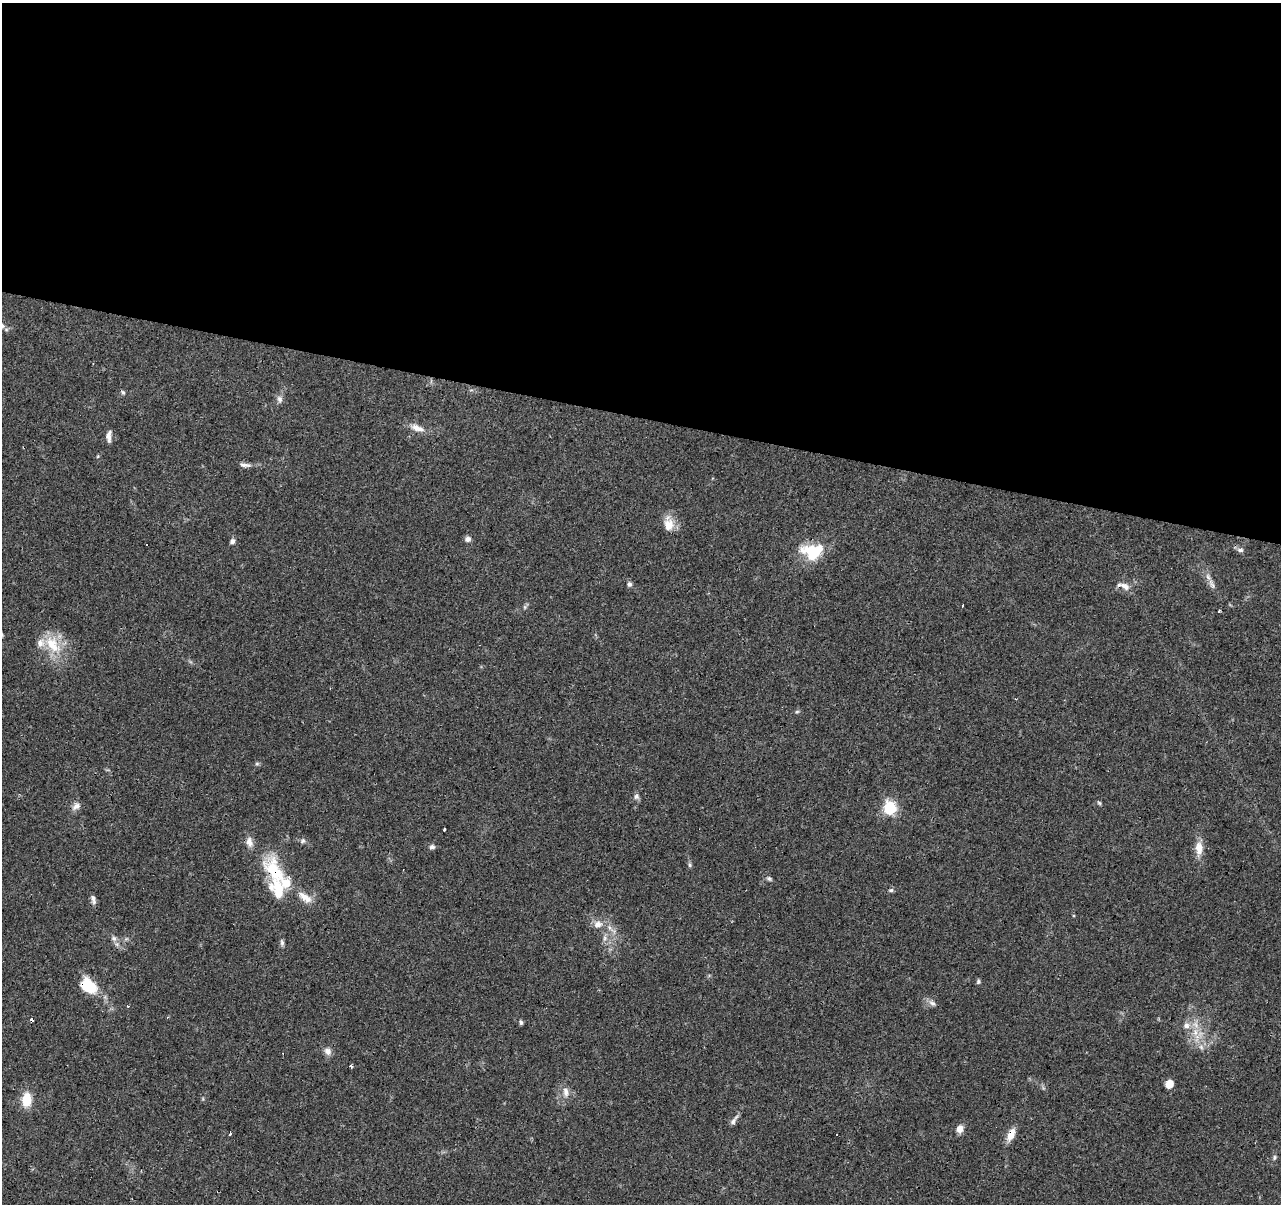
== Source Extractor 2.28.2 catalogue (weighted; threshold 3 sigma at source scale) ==
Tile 3 of 4 x 4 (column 3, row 1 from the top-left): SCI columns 2561-3839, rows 3825-5026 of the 5122 x 5305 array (HDU 1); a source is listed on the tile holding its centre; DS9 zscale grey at full resolution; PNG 1283 x 1206 px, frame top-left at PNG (2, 3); no overlay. Shown black and unused: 35% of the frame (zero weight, under 3 of 4 exposures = <1% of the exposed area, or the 3 px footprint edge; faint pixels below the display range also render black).
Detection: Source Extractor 2.28.2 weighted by HDU 2 'WHT'; one run over the whole footprint, this tile lists its part. Background 0.0456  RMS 0.0046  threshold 0.0206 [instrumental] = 3 sigma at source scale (4.5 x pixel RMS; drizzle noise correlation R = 1.50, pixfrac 1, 0.0396/0.0396 arcsec/px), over >= 5 px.
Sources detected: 65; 6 cosmic-ray / hot-pixel residue — not listed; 4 inside a brighter listed object's ellipse — not listed separately; the other 55 listed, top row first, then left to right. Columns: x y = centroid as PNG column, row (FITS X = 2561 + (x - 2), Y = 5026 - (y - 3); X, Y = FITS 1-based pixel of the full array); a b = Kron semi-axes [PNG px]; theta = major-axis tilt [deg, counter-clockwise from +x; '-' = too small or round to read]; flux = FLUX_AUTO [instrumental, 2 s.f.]
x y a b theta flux
2 326 7 6 - 1.1
123 392 6 5 - 0.71
280 399 8 7 - 1.7
417 428 18 8 -20 4.1
109 436 15 6 89 2.3
98 456 5 3 - 0.4
245 465 17 5 -3 2
669 525 17 14 -86 5.9
468 539 7 6 - 1.7
232 541 7 5 42 1.4
1240 550 9 6 -7 1.4
812 551 28 19 -2 16
629 584 6 6 - 1.3
1212 584 16 6 -64 2.5
1125 586 15 8 -31 3.1
525 607 7 4 90 0.73
1219 611 4 3 - 0.46
53 645 29 16 -53 14
797 712 6 4 2 0.6
257 764 6 4 0 0.69
636 797 8 7 - 1.3
1099 803 6 4 -45 0.65
76 806 12 8 36 2.3
890 808 7 6 - 55
444 829 4 3 - 0.81
303 841 8 5 41 1
432 847 7 6 - 1.2
1199 848 17 9 -85 5.1
690 865 6 5 - 0.76
275 871 43 20 -57 26
769 878 8 5 -37 0.92
891 890 6 5 - 0.84
305 897 23 10 -36 5.5
93 899 13 6 -75 1.6
598 924 12 9 0 3.5
114 938 7 7 - 1.4
605 938 8 5 83 1.5
282 942 9 5 -84 1.1
978 982 6 4 75 0.76
88 986 21 14 -37 13
932 1003 10 6 -23 1.7
521 1022 5 4 - 0.93
1186 1025 10 8 2 2.6
1201 1047 8 4 -54 1.1
328 1051 10 8 -50 2.3
351 1066 4 3 - 1.3
1169 1084 6 5 - 7.6
566 1092 14 7 -82 2.8
26 1100 16 11 85 8.5
734 1120 17 6 56 1.9
960 1129 8 6 66 3.7
230 1134 4 3 - 1.1
837 1134 2 2 - 0.34
1011 1134 14 7 66 5.3
1274 1157 7 4 82 0.77
Overlapping masked pixels (flux is a lower limit): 4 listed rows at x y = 1125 586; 275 871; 88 986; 1011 1134
Isophote crosses this tile's border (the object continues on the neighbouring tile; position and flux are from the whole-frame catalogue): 1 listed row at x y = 2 326